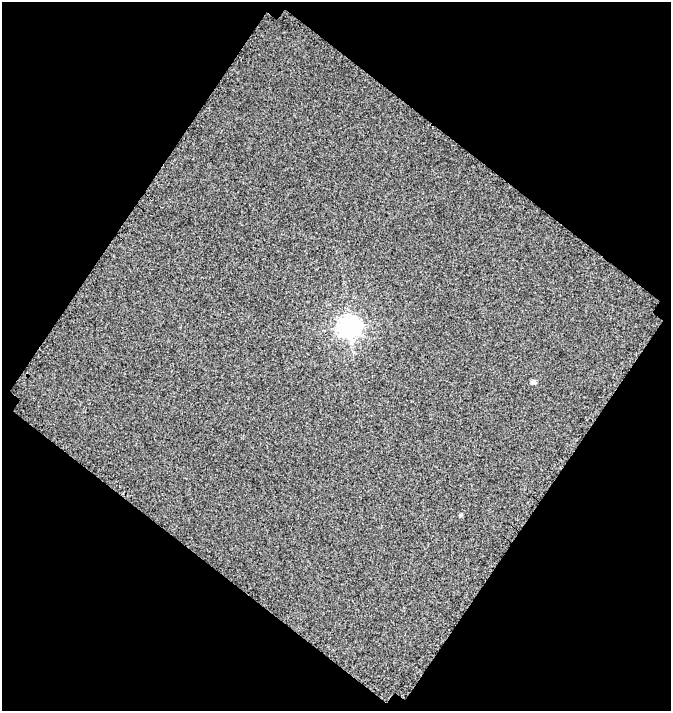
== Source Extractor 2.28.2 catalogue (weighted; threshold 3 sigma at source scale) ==
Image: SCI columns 506-1174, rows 636-1344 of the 1367 x 1516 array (HDU 1 of 3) = the unmasked area's bounding box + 8 px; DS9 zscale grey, full resolution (1 PNG px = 1 image px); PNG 673 x 713 px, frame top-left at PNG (2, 2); no overlay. Shown black and unused: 49% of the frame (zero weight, under 3 of 4 exposures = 20% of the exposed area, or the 3 px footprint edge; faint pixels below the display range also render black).
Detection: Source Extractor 2.28.2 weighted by HDU 2 'WHT'. Background -0.131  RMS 2.2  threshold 9.9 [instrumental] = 3 sigma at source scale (4.5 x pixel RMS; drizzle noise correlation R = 1.50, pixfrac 1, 0.0396/0.0396 arcsec/px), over >= 5 px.
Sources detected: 3; all 3 listed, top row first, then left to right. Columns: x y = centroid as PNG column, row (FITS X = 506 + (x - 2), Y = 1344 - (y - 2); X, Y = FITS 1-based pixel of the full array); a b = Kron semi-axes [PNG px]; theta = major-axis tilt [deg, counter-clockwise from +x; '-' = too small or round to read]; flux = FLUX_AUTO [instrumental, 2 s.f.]
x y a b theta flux
349 326 8 8 - 140000
533 382 5 5 - 730
461 515 5 4 - 270